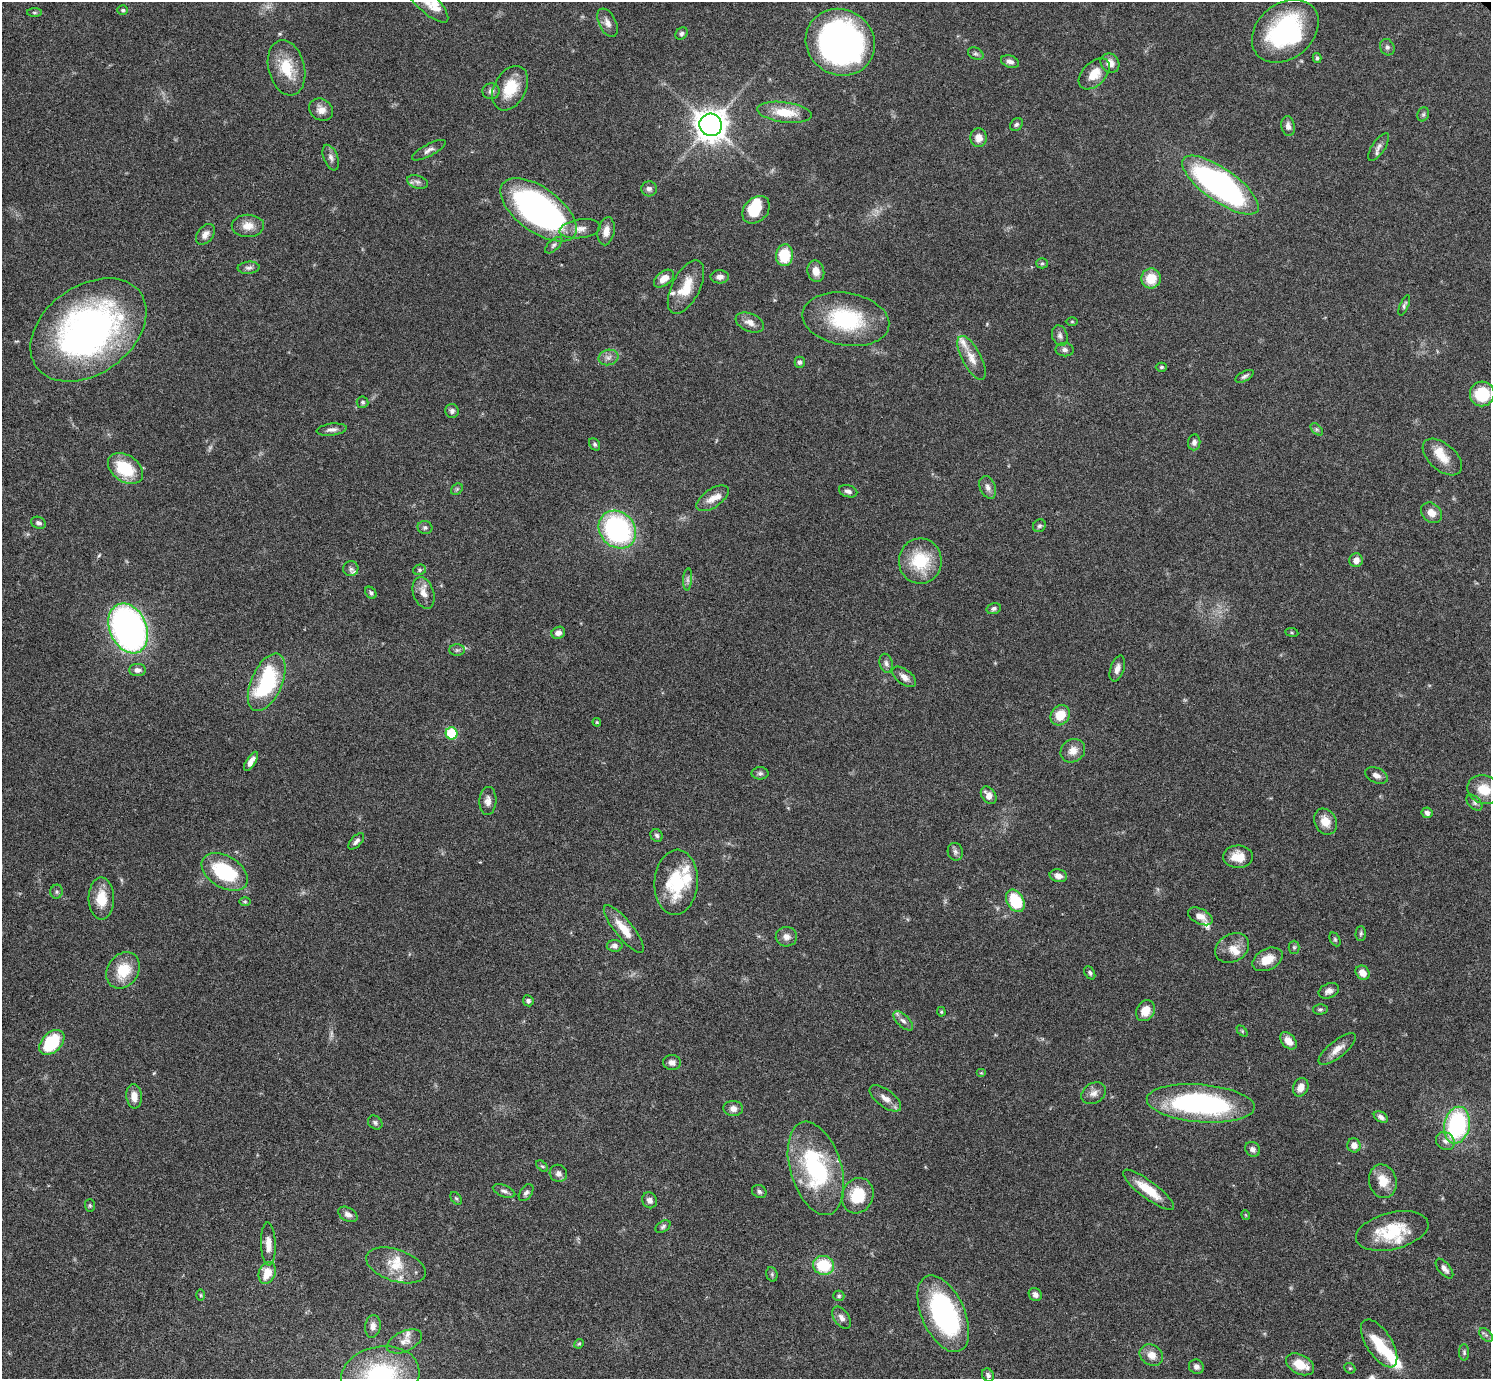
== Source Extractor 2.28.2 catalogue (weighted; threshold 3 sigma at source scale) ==
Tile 7 of 4 x 4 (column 3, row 2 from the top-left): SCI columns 2998-4486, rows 3070-4446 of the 5992 x 5996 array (HDU 1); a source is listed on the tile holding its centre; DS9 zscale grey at full resolution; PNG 1493 x 1381 px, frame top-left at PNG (2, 2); each listed source drawn as its Kron ellipse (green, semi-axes under 4 px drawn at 4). Shown black and unused: <1% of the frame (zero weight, under 3 of 6 exposures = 2% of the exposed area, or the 3 px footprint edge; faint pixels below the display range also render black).
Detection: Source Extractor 2.28.2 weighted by HDU 2 'WHT'; one run over the whole footprint, this tile lists its part. Background 0.0705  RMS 0.0029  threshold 0.012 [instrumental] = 3 sigma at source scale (4.09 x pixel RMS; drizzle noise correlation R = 1.36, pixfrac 0.8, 0.05/0.05 arcsec/px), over >= 5 px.
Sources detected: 210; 3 too faint to see at this stretch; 2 inside a brighter object's white glare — neither listed nor drawn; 15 inside a brighter listed object's ellipse — not listed separately; the other 190 listed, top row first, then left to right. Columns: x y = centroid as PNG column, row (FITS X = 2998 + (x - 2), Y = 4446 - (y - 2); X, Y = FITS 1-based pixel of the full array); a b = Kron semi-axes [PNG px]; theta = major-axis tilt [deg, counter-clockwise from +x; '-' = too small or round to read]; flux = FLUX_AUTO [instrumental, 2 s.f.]
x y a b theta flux
427 2 28 10 -43 4.7
123 10 5 4 - 0.44
34 13 7 4 0 0.43
607 23 15 8 -64 1.8
1285 31 37 27 40 38
682 33 7 5 45 0.65
840 42 35 32 -34 110
1387 47 8 7 - 0.8
976 54 8 5 -28 0.64
1317 58 5 4 - 0.52
1010 62 9 6 -19 1.1
1110 63 10 9 - 2.4
287 68 28 18 -76 8.1
1094 74 19 11 46 4.7
510 88 24 16 61 8.2
491 91 8 8 - 1.1
321 110 12 10 -34 2.2
785 112 27 10 -8 6.5
1423 114 7 5 69 0.54
1016 124 7 5 43 0.59
711 125 11 11 - 350
1288 126 10 6 -79 1.5
979 138 9 8 - 2.1
1379 147 16 6 57 1.3
429 150 19 6 28 1.3
331 158 13 7 -69 1.3
417 182 11 6 -17 1
1220 185 45 16 -35 83
649 189 8 7 - 1
538 210 44 22 -36 91
756 210 16 11 45 7.7
248 226 16 11 0 3
580 229 21 9 8 2.5
606 231 14 8 79 2.4
205 234 12 7 53 1.6
554 245 10 5 43 0.78
784 255 11 8 82 9.3
1042 263 5 5 - 0.45
249 268 11 6 5 0.96
816 271 11 8 -77 2.6
720 277 9 6 1 1.3
1151 278 10 10 - 5.2
664 279 11 7 37 2.7
686 287 29 14 63 6.5
1404 305 11 3 67 0.57
846 319 44 26 -10 22
750 322 15 9 -23 2.1
1072 322 6 4 -1 0.33
88 330 64 44 36 110
1060 336 10 7 -70 1.1
1065 350 9 6 -7 0.92
608 357 10 7 13 1.4
971 358 24 9 -62 3.3
800 362 5 5 - 0.75
1161 367 6 4 0 0.41
1244 376 10 5 28 0.7
1482 394 12 12 - 11
363 402 6 5 - 0.52
452 411 7 6 - 1
1317 429 7 4 -45 0.51
332 430 15 6 6 1.2
1194 442 8 6 83 1.1
595 444 6 5 - 0.51
1442 457 23 13 -41 4.4
126 469 19 13 -35 11
988 487 12 7 -67 1.4
457 489 6 5 - 0.46
848 491 9 6 -16 1
713 498 18 9 34 2.9
1431 513 11 9 -41 2.3
38 523 8 6 -23 0.79
1039 526 7 6 - 0.59
425 528 7 6 - 0.66
617 530 20 17 -47 46
1356 560 7 6 - 1.9
920 561 22 21 - 12
351 569 7 7 - 1
419 570 6 5 - 0.53
688 579 11 4 86 0.8
371 593 7 5 -51 0.61
423 593 16 10 -71 2.7
994 609 7 5 15 0.7
128 628 26 18 -66 120
1292 632 6 3 -9 0.33
558 633 7 6 - 1.4
457 650 8 5 1 0.6
886 663 9 6 -75 0.93
1117 669 13 6 72 1.6
137 670 8 6 0 1.2
904 677 14 7 -38 1.7
267 682 31 15 66 26
1060 715 10 9 - 5
597 722 4 4 - 0.29
451 733 6 6 - 13
1073 751 13 11 34 2.7
251 761 11 4 58 1.7
760 773 8 6 0 0.73
1377 775 12 7 -24 1.4
1484 790 17 14 -21 5.7
989 795 9 7 -56 2
488 801 14 8 87 1.8
1474 803 9 6 -45 0.78
1427 813 5 5 - 0.95
1325 822 13 10 -60 3.4
657 835 6 5 - 0.64
356 841 10 5 46 0.98
955 852 9 7 -71 0.95
1238 857 15 11 -2 4.2
225 872 25 16 -31 19
1058 876 9 6 -12 1.5
676 882 32 21 86 15
57 892 7 6 - 0.6
101 899 21 12 -90 5.9
1015 901 12 8 -60 12
245 902 6 4 0 0.36
1200 916 13 7 -27 2.4
624 929 29 9 -51 5.4
1361 933 7 5 89 0.51
786 937 10 9 - 1.7
1335 939 7 5 -63 0.47
615 946 8 6 2 1
1294 947 6 5 - 0.46
1232 948 18 13 30 3.4
1267 959 16 10 28 4.1
123 970 19 15 55 8
1090 973 7 5 -59 0.61
1363 973 7 6 - 2.6
1329 991 10 7 22 1.3
528 1001 6 5 - 0.67
1320 1009 7 5 2 0.53
1146 1011 11 9 60 3.8
941 1012 5 4 - 0.33
903 1021 12 6 -44 1.2
1242 1031 6 4 -46 0.35
1288 1041 10 6 -49 2.8
52 1042 15 9 44 19
1337 1049 23 8 39 2.8
672 1062 9 7 -5 1.2
981 1073 5 4 - 0.32
1301 1087 9 7 66 2.4
1094 1093 13 10 30 1.7
134 1096 12 7 -84 2.7
885 1098 18 8 -37 2.3
1201 1103 54 19 -5 48
733 1108 9 7 -2 1.6
1381 1117 7 5 -29 1
375 1123 8 6 -41 0.66
1457 1125 18 12 79 32
1445 1141 10 8 -43 1.5
1354 1145 7 6 - 2.1
1253 1149 8 7 - 1.1
542 1166 7 4 -43 0.45
816 1168 48 25 -73 33
558 1173 9 8 - 1.2
1383 1181 17 13 -75 4.7
1148 1190 31 8 -37 6.6
504 1191 12 6 -21 0.99
759 1191 7 6 - 0.74
526 1193 9 5 54 0.83
858 1196 18 15 67 9.2
456 1198 7 4 -52 0.43
649 1200 8 7 - 1.2
90 1205 6 5 - 0.4
348 1214 10 6 -29 1.3
1246 1215 4 4 - 0.26
663 1227 8 5 33 0.6
1392 1231 37 18 14 13
268 1244 21 7 -88 2.6
396 1265 31 15 -19 6.7
823 1265 11 9 -12 11
1444 1269 12 6 -50 1.3
267 1273 11 8 68 5
772 1274 7 5 -71 0.5
200 1295 5 3 - 0.3
1035 1295 7 6 - 1.1
839 1296 5 5 - 0.44
943 1314 41 21 -66 45
842 1318 12 7 -55 1.3
373 1326 11 7 81 1.4
1486 1335 8 5 -44 0.66
404 1341 19 10 25 2.4
1379 1343 27 12 -57 8.1
579 1344 5 4 - 0.34
1464 1352 8 5 -89 0.58
1151 1355 12 10 -33 2.7
1300 1364 15 9 -28 4.9
1196 1367 7 7 - 1
1350 1368 6 5 - 0.36
380 1375 39 29 11 32
988 1375 7 5 -56 0.78
Isophote crosses this tile's border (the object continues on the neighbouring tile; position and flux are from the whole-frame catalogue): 3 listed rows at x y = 427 2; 1285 31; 380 1375